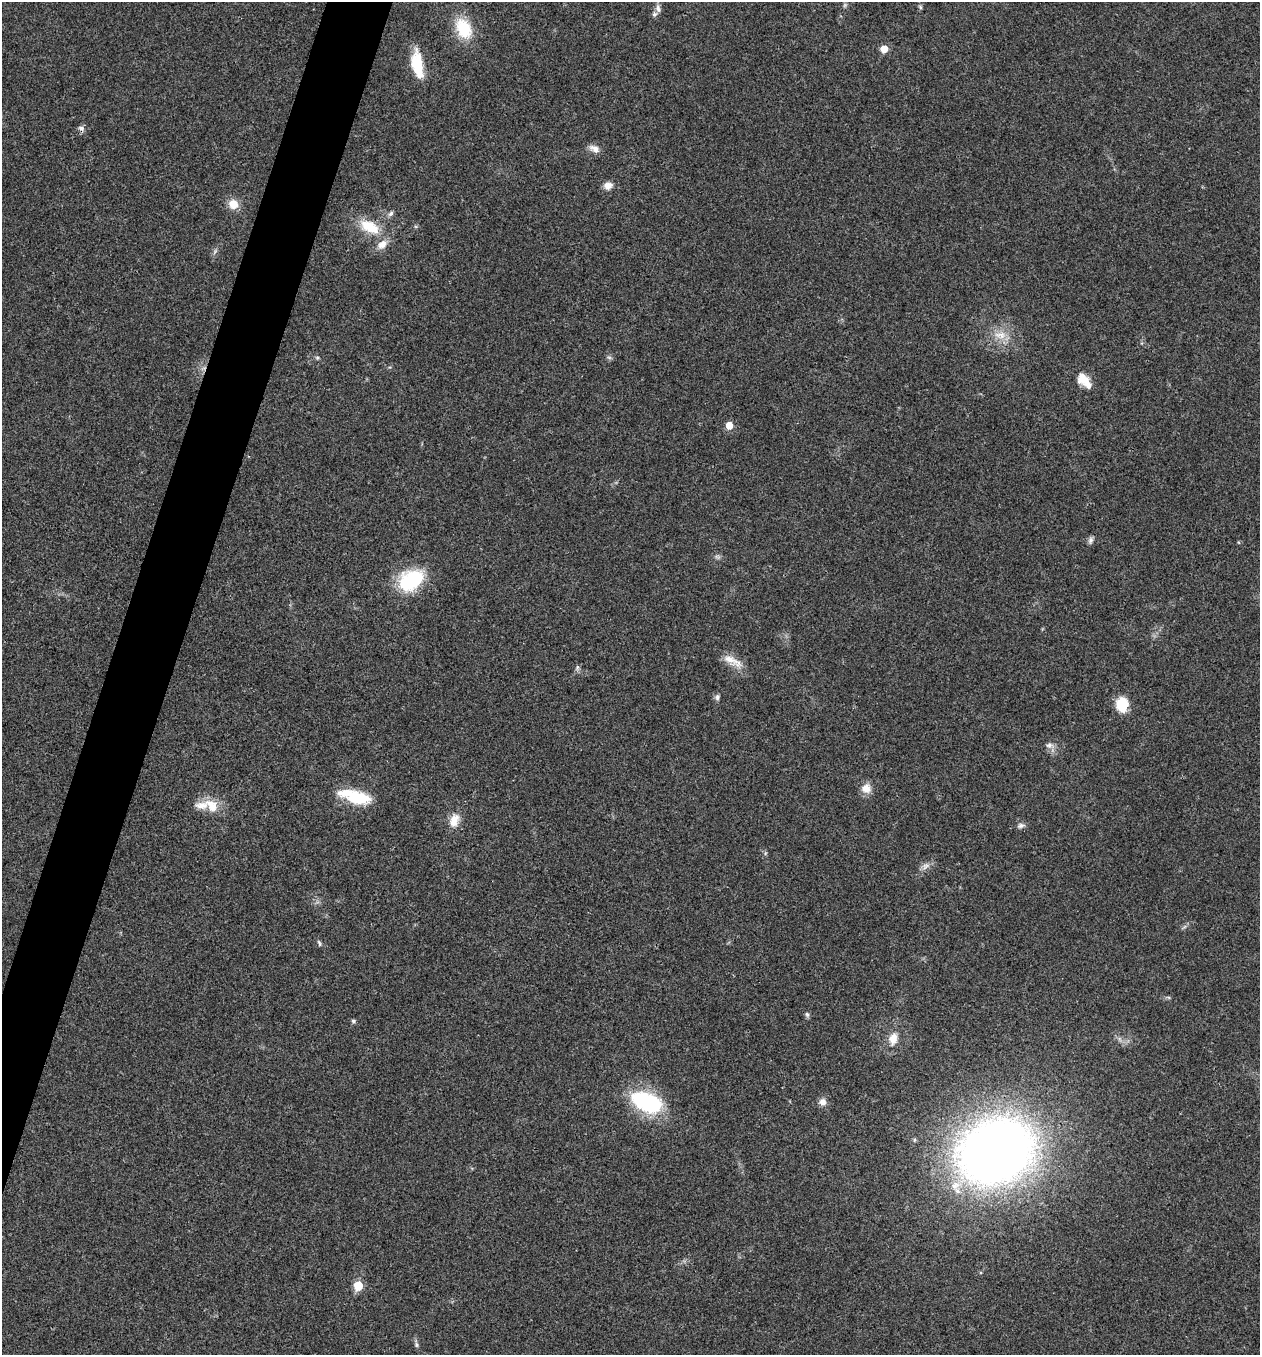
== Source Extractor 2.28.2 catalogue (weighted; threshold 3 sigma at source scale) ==
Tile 7 of 4 x 4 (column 3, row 2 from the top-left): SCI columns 2781-4038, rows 2707-4059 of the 5431 x 5417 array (HDU 1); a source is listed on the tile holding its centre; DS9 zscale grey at full resolution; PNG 1262 x 1357 px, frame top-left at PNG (2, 2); no overlay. Shown black and unused: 4% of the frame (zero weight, under 3 of 4 exposures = <1% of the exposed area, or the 3 px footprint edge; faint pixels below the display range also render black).
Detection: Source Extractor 2.28.2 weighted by HDU 2 'WHT'; one run over the whole footprint, this tile lists its part. Background 0.0216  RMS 0.004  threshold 0.0179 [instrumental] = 3 sigma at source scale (4.5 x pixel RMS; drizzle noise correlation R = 1.50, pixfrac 1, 0.05/0.05 arcsec/px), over >= 5 px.
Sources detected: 43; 1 too faint to see at this stretch — not listed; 4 inside a brighter listed object's ellipse — not listed separately; the other 38 listed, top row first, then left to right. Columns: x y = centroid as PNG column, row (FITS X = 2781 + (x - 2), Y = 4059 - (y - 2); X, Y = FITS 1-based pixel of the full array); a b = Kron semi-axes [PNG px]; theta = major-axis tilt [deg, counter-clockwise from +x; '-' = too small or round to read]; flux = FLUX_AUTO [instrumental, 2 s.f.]
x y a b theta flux
920 7 6 5 - 0.64
658 9 11 7 -74 1.6
464 29 25 17 -64 15
884 49 5 5 - 6.2
417 64 31 11 -81 12
81 128 9 6 -29 1.3
594 148 14 9 -30 2.5
608 186 10 8 17 2.8
233 204 11 11 - 4.9
391 214 8 5 50 1.1
370 227 24 13 -26 11
382 244 14 10 41 3.7
1000 335 19 9 -6 5
317 357 6 4 0 0.61
609 357 7 4 -19 0.71
1083 379 16 12 -40 5.6
729 425 6 5 - 5.9
1090 540 9 6 78 1.2
411 580 30 21 33 25
732 661 31 9 -26 5.3
717 697 9 5 84 1
1122 704 15 12 89 9.4
1049 745 10 7 -7 1.7
866 788 12 10 -25 4.1
355 797 37 13 -16 17
212 805 22 15 -44 7.4
454 820 19 11 74 5
1021 825 9 6 24 1.3
925 866 12 7 36 2
319 943 9 4 -72 0.7
807 1014 8 5 -62 0.84
353 1021 6 5 - 0.67
893 1039 15 10 78 4.7
647 1102 32 18 -22 40
822 1102 9 9 - 2.3
996 1151 56 45 24 430
358 1286 6 5 - 14
416 1345 7 5 -51 0.8